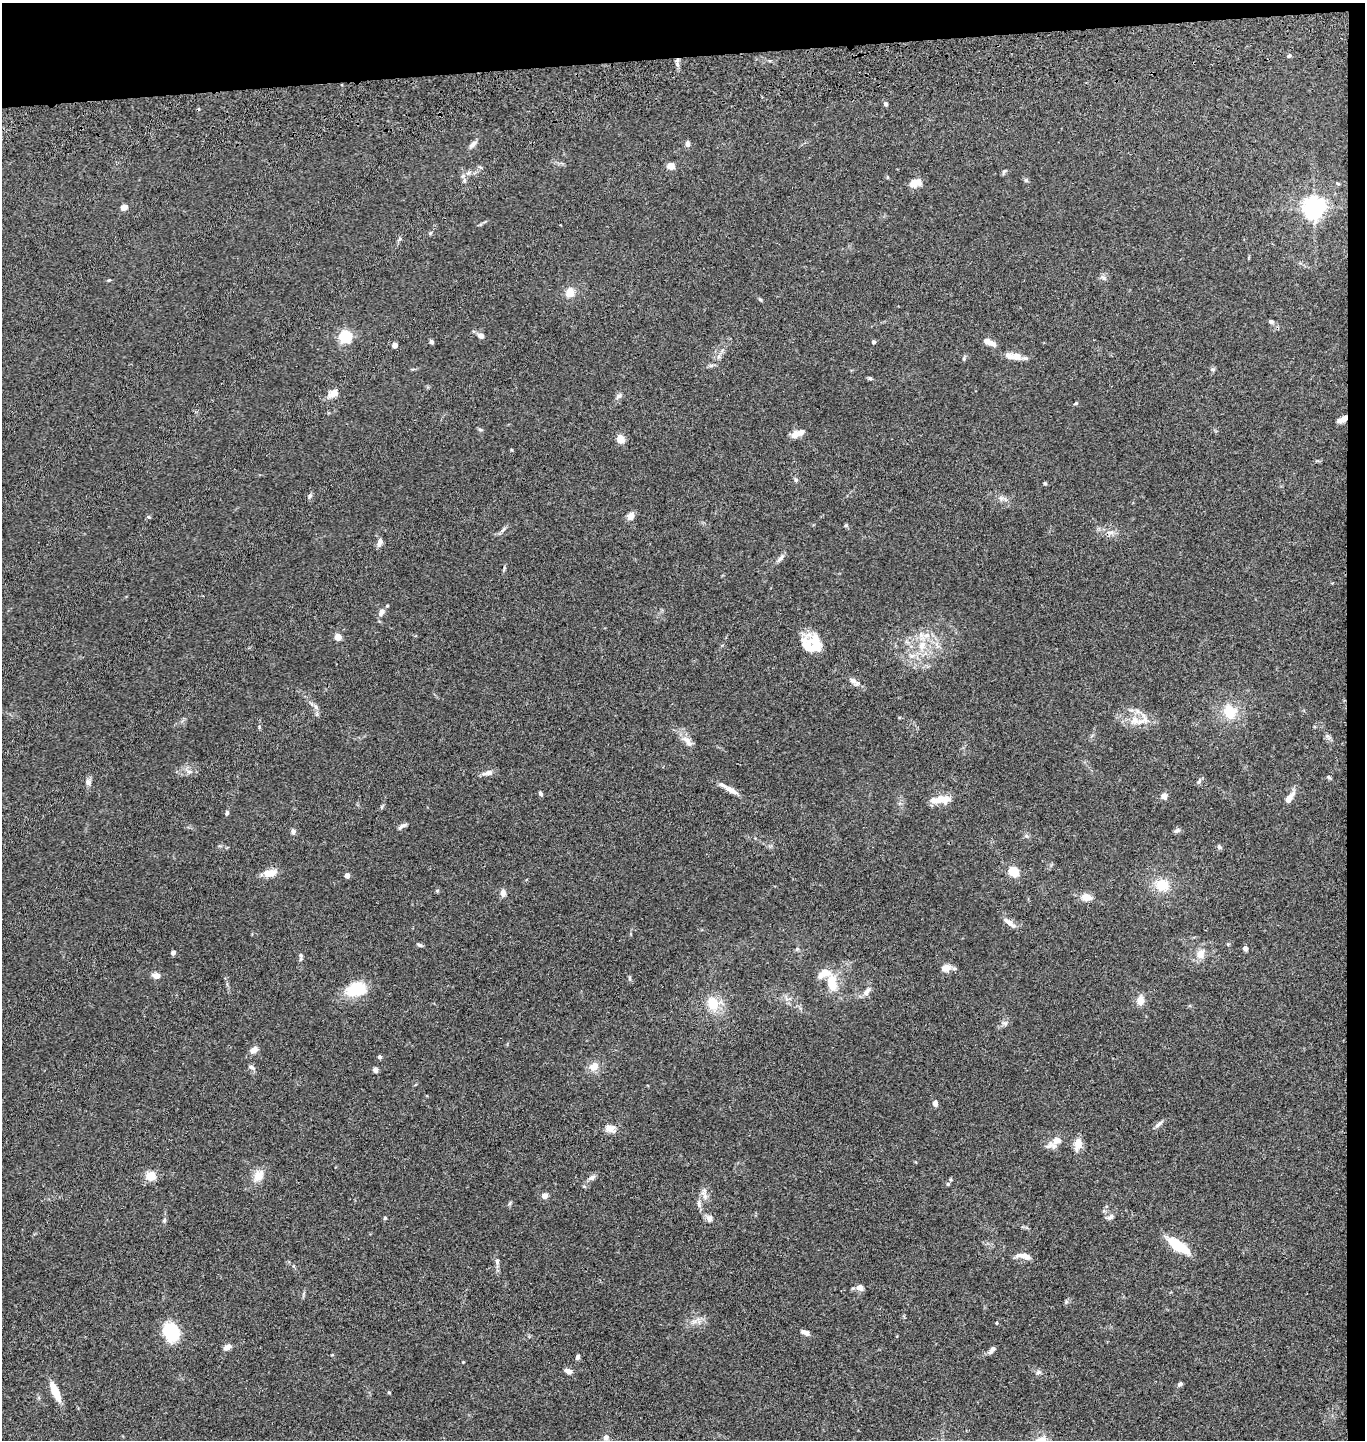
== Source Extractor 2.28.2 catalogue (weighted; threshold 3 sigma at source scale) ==
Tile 3 of 3 x 3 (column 3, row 1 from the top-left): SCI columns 2871-4233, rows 2994-4431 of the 4367 x 4546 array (HDU 1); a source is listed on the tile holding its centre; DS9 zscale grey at full resolution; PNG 1367 x 1442 px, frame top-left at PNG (2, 3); no overlay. Shown black and unused: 5% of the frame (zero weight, under 3 of 4 exposures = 6% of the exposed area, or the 3 px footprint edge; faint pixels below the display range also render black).
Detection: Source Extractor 2.28.2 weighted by HDU 2 'WHT'; one run over the whole footprint, this tile lists its part. Background 0.0845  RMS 0.0061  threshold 0.0274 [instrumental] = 3 sigma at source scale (4.5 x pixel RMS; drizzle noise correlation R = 1.50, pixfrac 1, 0.05/0.05 arcsec/px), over >= 5 px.
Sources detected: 132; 6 inside a brighter listed object's ellipse — not listed separately; the other 126 listed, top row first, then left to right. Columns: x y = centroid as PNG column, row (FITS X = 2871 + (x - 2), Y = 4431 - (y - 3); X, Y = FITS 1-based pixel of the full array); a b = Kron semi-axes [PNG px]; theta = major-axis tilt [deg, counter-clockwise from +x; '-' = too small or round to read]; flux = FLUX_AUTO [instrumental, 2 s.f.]
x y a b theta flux
1289 56 6 4 47 1
677 60 9 4 84 2.3
886 104 6 5 - 1.1
473 144 13 5 45 2
688 144 9 6 -77 1.6
670 166 5 5 - 7.2
1026 180 6 5 - 0.97
465 181 6 4 -89 1
915 183 13 8 11 6
124 207 6 5 - 3.9
1314 208 7 7 - 430
430 233 5 4 - 0.71
400 239 8 5 53 1.1
1103 278 9 3 -44 1
109 280 4 3 - 0.55
570 292 11 10 - 5.8
760 300 6 4 -31 0.74
1271 321 6 5 - 1.4
345 336 5 5 - 91
481 336 7 5 -29 2.6
431 342 5 5 - 1.1
873 342 4 4 - 1.1
990 342 18 6 -25 3.7
395 345 4 4 - 4
1016 356 13 10 -18 4.9
1212 369 6 4 -18 0.86
870 378 6 4 0 0.81
333 393 14 10 31 4.1
619 396 8 6 4 1.5
1076 403 6 3 32 0.67
1342 419 12 5 29 3.6
480 430 6 4 -2 0.81
795 434 11 7 46 4.3
620 439 7 6 - 6.5
796 480 6 5 - 1.1
1045 483 5 3 - 0.59
310 496 7 5 68 1.1
1001 498 5 5 - 1.4
630 516 8 7 - 4.1
503 530 9 3 45 1.3
1110 532 12 4 -4 2.3
379 542 10 5 72 2.9
781 558 12 5 47 2
504 568 6 4 72 0.77
381 612 11 7 67 2.8
338 637 5 4 - 11
815 643 23 18 -69 14
922 645 12 10 69 6.7
854 681 18 6 -32 2.9
1229 711 18 15 -62 14
1135 721 12 12 - 6.4
687 740 15 7 -27 3.7
189 772 7 4 0 1.3
488 773 16 6 13 2.7
1329 777 6 4 -24 0.88
1199 781 7 4 46 1.1
88 782 8 8 - 2.3
730 790 21 7 -29 4.7
541 794 5 5 - 1.1
1164 796 8 7 - 2.3
1289 798 15 6 52 5.1
940 800 24 8 4 8.6
227 813 7 4 72 1
402 826 12 4 31 1.8
293 831 6 6 - 1.6
1177 831 9 5 35 1.4
1219 847 6 6 - 1.1
1014 871 13 11 -28 8.6
270 873 18 9 10 5.8
347 876 4 4 - 4.5
1162 885 15 13 -20 12
503 893 9 7 89 2.7
1086 897 11 7 -5 5.6
1009 923 13 7 -48 3.4
419 945 7 4 -26 1.2
797 949 5 5 - 0.86
1245 949 5 5 - 1.7
173 953 5 4 - 1.8
1200 954 15 11 67 5.1
301 957 11 4 89 1.4
946 968 12 9 15 5
157 975 9 6 -1 3.2
630 978 6 4 -90 0.78
832 981 19 10 -83 12
356 989 26 17 16 18
867 992 13 6 51 3.4
1140 1000 10 7 81 5.3
713 1004 17 14 -69 12
254 1050 9 7 37 3.7
379 1057 4 4 - 1.7
251 1067 8 5 -22 1.6
594 1067 12 10 29 5.4
375 1070 8 6 -59 1.3
935 1103 7 5 -79 2.1
1158 1124 13 5 38 1.9
610 1128 15 10 -30 3.9
1057 1140 12 9 13 5.5
1078 1144 13 8 78 6.7
151 1176 8 8 - 9.3
258 1176 12 10 61 7.2
592 1178 11 5 27 2.1
948 1184 5 4 - 0.78
544 1196 6 6 - 3.6
705 1196 14 6 -68 2.8
699 1204 11 5 -86 2.1
1110 1217 10 6 39 1.9
385 1218 5 4 - 0.64
709 1218 10 7 -86 2.4
164 1220 6 5 - 0.9
1178 1246 24 8 -34 23
1025 1256 17 6 -12 4.7
497 1261 7 5 80 1.3
860 1288 9 7 -19 3.3
996 1323 4 3 - 0.64
171 1332 17 13 -69 25
805 1332 10 5 -25 2.6
227 1347 9 6 27 2.6
992 1350 10 5 52 2.2
578 1357 6 5 - 1.3
463 1362 3 3 - 0.42
568 1371 9 5 -18 2.6
1038 1372 7 5 22 1.3
1180 1384 6 4 32 1.4
55 1392 21 6 -65 12
389 1392 4 3 - 0.6
605 1438 7 7 - 2
Overlapping masked pixels (flux is a lower limit): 2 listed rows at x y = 677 60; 1342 419
Unlisted compact peaks at least as high as the median listed source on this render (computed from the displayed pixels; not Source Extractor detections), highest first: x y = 846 525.